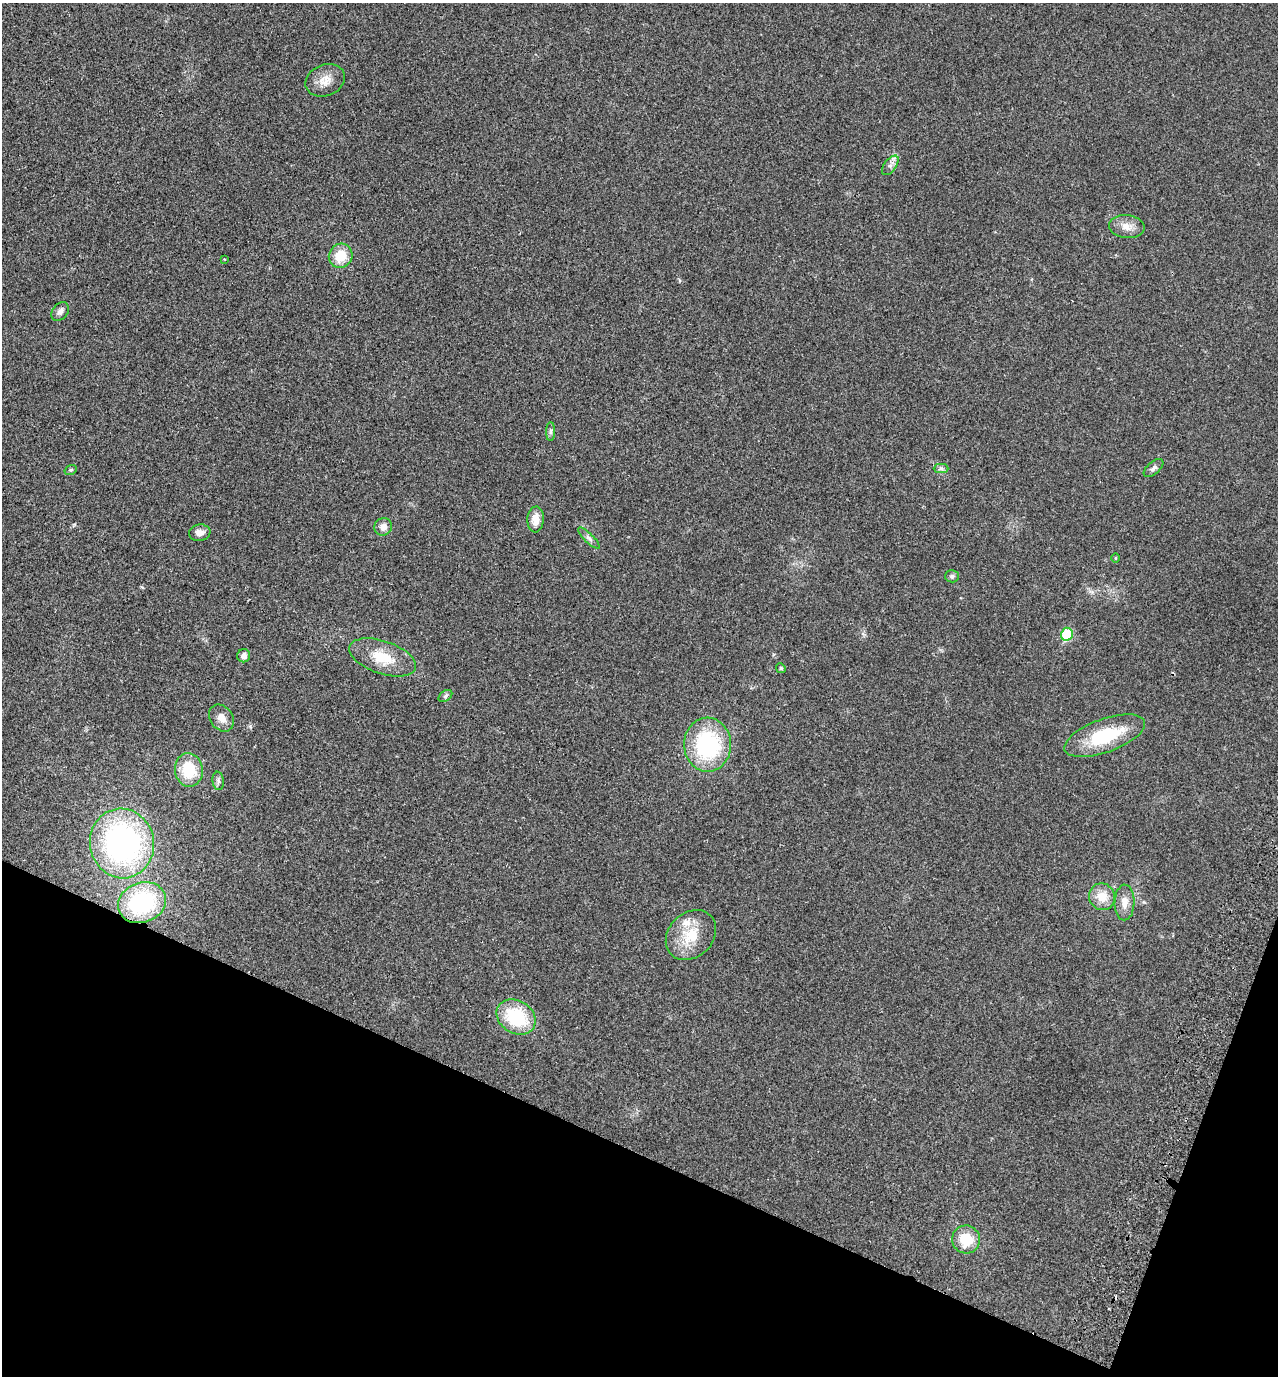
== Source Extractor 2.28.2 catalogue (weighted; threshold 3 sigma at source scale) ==
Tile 15 of 4 x 4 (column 3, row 4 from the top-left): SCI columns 2879-4154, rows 27-1400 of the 5624 x 5552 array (HDU 1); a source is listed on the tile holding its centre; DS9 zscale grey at full resolution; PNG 1280 x 1378 px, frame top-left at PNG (2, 3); each listed source drawn as its Kron ellipse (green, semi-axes under 4 px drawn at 4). Shown black and unused: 19% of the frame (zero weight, under 2 of 3 exposures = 3% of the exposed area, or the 3 px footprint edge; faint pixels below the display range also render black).
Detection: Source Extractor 2.28.2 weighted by HDU 2 'WHT'; one run over the whole footprint, this tile lists its part. Background 0.0204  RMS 0.0053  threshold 0.024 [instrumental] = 3 sigma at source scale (4.5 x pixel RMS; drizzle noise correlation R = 1.50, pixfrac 1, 0.05/0.05 arcsec/px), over >= 5 px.
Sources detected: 35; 1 cosmic-ray / hot-pixel residue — neither listed nor drawn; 1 inside a brighter listed object's ellipse — not listed separately; the other 33 listed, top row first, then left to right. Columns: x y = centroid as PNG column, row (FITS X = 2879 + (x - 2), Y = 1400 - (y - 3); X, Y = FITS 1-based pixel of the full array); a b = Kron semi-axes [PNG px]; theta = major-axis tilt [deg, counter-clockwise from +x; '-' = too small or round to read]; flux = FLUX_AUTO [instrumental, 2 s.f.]
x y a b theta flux
325 80 20 15 22 6.7
890 165 11 6 54 2.2
1127 226 18 11 -6 5.2
341 256 12 11 - 11
224 259 3 2 - 0.76
60 312 10 7 51 2.3
551 431 9 4 90 1.2
941 468 7 4 -1 1.2
1153 468 12 6 40 1.7
71 470 6 4 20 0.81
536 519 13 8 86 5.4
383 527 9 8 - 3.4
200 533 11 8 8 2.8
589 538 14 4 -45 1.8
1115 558 5 3 - 0.41
952 576 7 6 - 1.2
1067 634 6 6 - 25
244 656 6 6 - 2.3
383 657 35 16 -19 15
781 668 5 4 - 0.62
445 696 8 5 36 1.1
221 718 14 11 -55 4.5
1105 736 42 16 20 28
708 745 27 23 -88 51
189 770 17 14 -81 18
218 781 9 5 -82 1.4
122 843 35 32 -79 130
1102 897 13 13 - 8
1124 902 18 10 89 5.2
142 903 24 20 21 48
691 935 28 22 45 16
516 1017 21 16 -32 28
966 1239 14 13 - 13